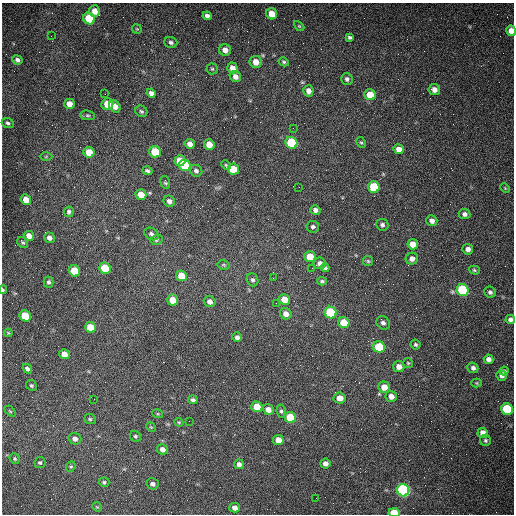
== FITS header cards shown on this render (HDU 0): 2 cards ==
NAXIS1  =                  512 /fastest changing axis
NAXIS2  =                  512 /next to fastest changing axis

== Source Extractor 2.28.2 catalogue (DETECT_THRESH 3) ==
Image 512 x 512 px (HDU 0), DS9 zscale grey, 1 PNG px = 1 image px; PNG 516 x 516 px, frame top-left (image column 1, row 512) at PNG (2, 3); each listed source drawn as its Kron ellipse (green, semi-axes under 4 px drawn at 4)
Background 1500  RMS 22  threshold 67.1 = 3 sigma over >= 5 px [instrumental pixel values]
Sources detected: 141; all 141 listed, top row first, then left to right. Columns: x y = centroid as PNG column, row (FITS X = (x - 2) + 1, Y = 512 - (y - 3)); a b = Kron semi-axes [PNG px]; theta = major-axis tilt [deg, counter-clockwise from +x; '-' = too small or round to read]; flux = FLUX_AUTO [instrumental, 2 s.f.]
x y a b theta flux
94 11 6 5 - 11000
272 14 6 5 - 24000
207 16 4 4 - 4900
89 19 6 5 - 69000
299 26 6 3 -44 1600
137 29 5 4 - 1600
511 31 5 5 - 12000
51 36 3 2 - 1200
350 37 4 4 - 2800
171 42 6 5 - 3600
225 50 6 5 - 9300
17 60 5 4 - 4300
256 62 6 6 - 16000
284 62 5 4 - 2300
232 68 5 5 - 10000
212 69 5 5 - 2400
235 76 6 5 - 7800
347 79 6 5 - 4200
434 89 6 5 - 8700
308 91 5 5 - 8600
151 93 5 4 - 5700
105 94 2 2 - 700
370 95 6 5 - 27000
69 104 5 5 - 9900
107 104 6 5 - 25000
115 106 6 5 - 10000
141 111 6 5 - 2800
87 115 7 5 -6 3000
8 123 6 5 - 3300
293 128 2 2 - 690
361 142 6 4 -60 2100
291 143 6 5 - 100000
190 144 5 5 - 7300
209 144 5 5 - 16000
399 149 5 5 - 14000
89 152 5 5 - 23000
155 152 6 5 - 46000
46 157 6 4 1 1900
180 161 5 5 - 30000
185 165 6 5 - 76000
226 165 5 4 - 1900
233 169 6 5 - 34000
147 171 5 4 - 3200
196 171 6 5 - 4200
165 183 7 4 -71 2200
299 187 2 2 - 920
374 187 6 5 - 74000
505 188 5 3 - 1500
141 195 5 5 - 22000
26 200 5 5 - 15000
169 201 6 5 - 6100
315 210 5 4 - 5800
69 212 5 5 - 3800
465 214 6 5 - 5700
432 221 6 5 - 6900
382 225 6 6 - 3900
313 227 6 5 - 3500
151 234 7 5 -34 4400
29 236 5 5 - 11000
49 238 5 5 - 6800
156 240 6 5 - 2500
23 242 6 5 - 2400
413 244 5 5 - 17000
468 249 5 5 - 7000
310 257 6 5 - 28000
412 259 6 6 - 7400
368 261 5 4 - 2000
320 263 6 5 - 7100
224 265 6 4 -11 1900
105 268 6 5 - 65000
312 268 2 2 - 740
325 268 4 4 - 3300
474 270 5 4 - 2300
74 271 6 5 - 55000
181 276 5 5 - 24000
273 278 2 2 - 890
252 280 6 6 - 3900
322 281 4 4 - 2500
49 282 5 5 - 3300
3 290 4 3 - 2200
463 290 6 6 - 180000
490 292 6 5 - 3700
173 300 5 5 - 20000
285 300 5 5 - 25000
210 302 6 5 - 7500
276 303 3 2 - 1300
331 313 6 5 - 130000
286 314 6 5 - 9900
25 316 6 5 - 41000
510 319 5 4 - 5100
344 323 5 5 - 31000
383 323 7 6 - 5400
90 327 6 5 - 33000
8 333 4 3 - 1600
237 337 5 4 - 4700
415 345 5 4 - 2800
379 347 6 5 - 68000
64 354 5 5 - 11000
489 359 5 4 - 6500
408 363 5 5 - 1800
399 367 6 5 - 9900
473 368 5 5 - 4800
27 369 5 4 - 4100
504 371 4 4 - 2800
502 376 5 5 - 4400
477 383 5 4 - 1600
31 385 6 5 - 2500
384 387 5 5 - 16000
391 396 5 5 - 9900
340 398 6 5 - 13000
94 399 2 2 - 580
193 400 5 4 - 4000
257 407 5 5 - 29000
268 409 6 5 - 10000
507 409 6 5 - 100000
10 411 6 4 -44 1800
281 411 6 4 -80 2800
158 414 5 3 - 1600
290 418 6 5 - 59000
90 419 6 5 - 2500
189 421 2 2 - 560
179 422 4 4 - 1900
151 427 5 4 - 1400
483 433 5 5 - 12000
135 436 6 5 - 2500
75 439 6 5 - 6700
278 440 5 5 - 17000
485 440 5 5 - 2900
162 449 5 5 - 7000
15 459 5 5 - 2300
40 462 5 5 - 2700
325 463 5 5 - 7800
239 464 5 4 - 4800
71 467 5 4 - 2100
104 482 5 4 - 2700
153 484 6 5 - 4800
403 490 6 6 - 430000
316 498 2 2 - 3200
97 507 5 4 - 1700
235 508 5 5 - 7900
394 513 5 4 - 47000
At the frame edge (FLAGS 8, measured only in part): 4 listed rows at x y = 511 31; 3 290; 510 319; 394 513